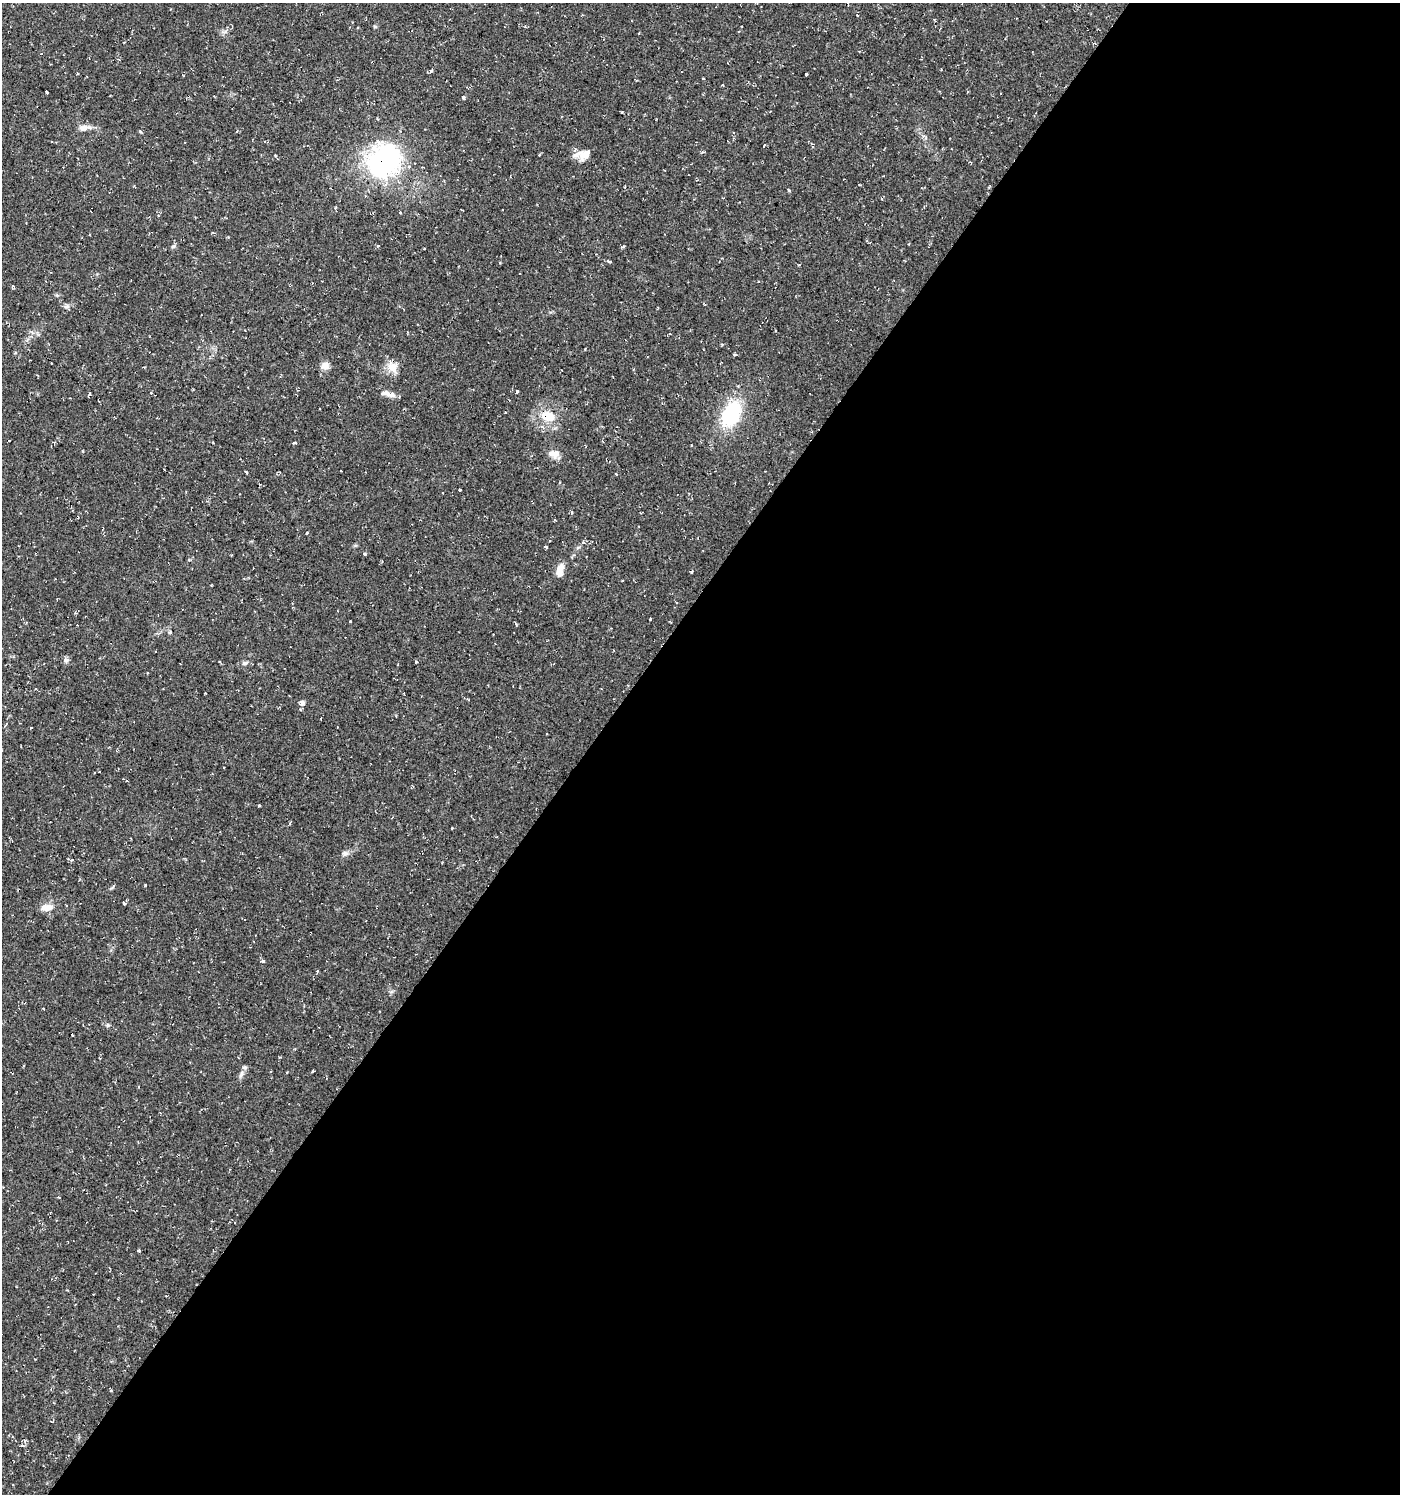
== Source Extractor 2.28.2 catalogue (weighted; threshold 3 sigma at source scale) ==
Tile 12 of 4 x 4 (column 4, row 3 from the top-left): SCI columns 4435-5832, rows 1493-2984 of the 6010 x 5973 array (HDU 1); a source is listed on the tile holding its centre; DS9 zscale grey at full resolution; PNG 1402 x 1496 px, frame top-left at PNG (2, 3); no overlay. Shown black and unused: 58% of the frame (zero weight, under 2 of 3 exposures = <1% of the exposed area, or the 3 px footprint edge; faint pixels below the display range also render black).
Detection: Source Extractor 2.28.2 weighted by HDU 2 'WHT'; one run over the whole footprint, this tile lists its part. Background 0.0375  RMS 0.004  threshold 0.018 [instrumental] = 3 sigma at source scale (4.5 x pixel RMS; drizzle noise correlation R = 1.50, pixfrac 1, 0.0396/0.0396 arcsec/px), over >= 5 px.
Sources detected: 76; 8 cosmic-ray / hot-pixel residue — not listed; the other 68 listed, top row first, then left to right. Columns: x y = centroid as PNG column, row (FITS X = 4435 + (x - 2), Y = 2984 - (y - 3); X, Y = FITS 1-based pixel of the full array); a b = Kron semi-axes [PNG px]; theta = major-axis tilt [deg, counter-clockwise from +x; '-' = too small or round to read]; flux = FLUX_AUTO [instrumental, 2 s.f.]
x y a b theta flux
431 71 3 3 - 3.4
806 74 3 3 - 1.8
722 85 3 3 - 0.31
47 92 4 3 - 1.3
463 97 3 3 - 2.1
84 128 18 6 6 2.4
764 145 3 3 - 1.4
701 153 5 3 - 0.44
585 154 18 11 45 4.6
384 160 34 27 40 74
789 190 4 3 - 0.43
400 212 3 3 - 0.72
173 246 7 5 30 0.7
609 261 5 3 - 0.46
67 306 8 6 0 1.1
735 355 5 3 - 0.48
51 363 3 2 - 0.29
325 366 12 10 25 2.4
393 367 15 13 -3 4.3
517 391 3 3 - 2.6
151 393 4 3 - 0.4
89 394 3 3 - 3.3
388 394 21 6 -14 2.6
319 409 3 3 - 0.5
505 412 3 2 - 0.25
731 414 32 20 63 24
548 416 16 11 -15 8.4
294 443 5 3 - 1.5
554 454 15 10 0 3
246 472 5 2 - 0.39
460 490 3 3 - 1.3
443 492 3 2 - 0.44
571 513 5 3 - 0.48
555 520 3 2 - 0.47
307 533 3 2 - 0.42
583 542 5 5 - 0.63
547 547 3 3 - 4.7
364 554 4 3 - 0.52
189 560 4 3 - 0.39
560 570 18 8 80 3.5
692 572 5 3 - 0.47
677 602 3 3 - 0.7
350 621 3 3 - 1.1
170 632 5 4 - 0.38
156 651 3 2 - 0.55
66 660 8 6 -21 1
416 661 3 3 - 0.83
244 663 7 5 5 0.96
180 664 2 2 - 0.3
302 702 7 6 - 1.2
300 710 4 3 - 0.54
547 734 3 2 - 0.52
258 806 3 3 - 1.5
290 823 5 3 - 0.44
452 828 3 3 - 0.88
345 853 9 5 -7 1.1
72 860 4 3 - 0.43
124 903 6 4 21 0.75
47 907 17 8 11 3.4
263 961 4 4 - 0.72
317 971 3 2 - 0.87
43 1008 3 2 - 0.28
108 1025 6 4 17 0.52
72 1035 3 2 - 0.36
245 1067 7 5 -1 0.81
313 1071 3 2 - 0.38
59 1198 3 2 - 0.33
138 1251 3 3 - 1.4
Overlapping masked pixels (flux is a lower limit): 3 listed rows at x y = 384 160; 393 367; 548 416
Unlisted compact peaks at least as high as the median listed source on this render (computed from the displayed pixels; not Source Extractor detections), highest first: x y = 140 131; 225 32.